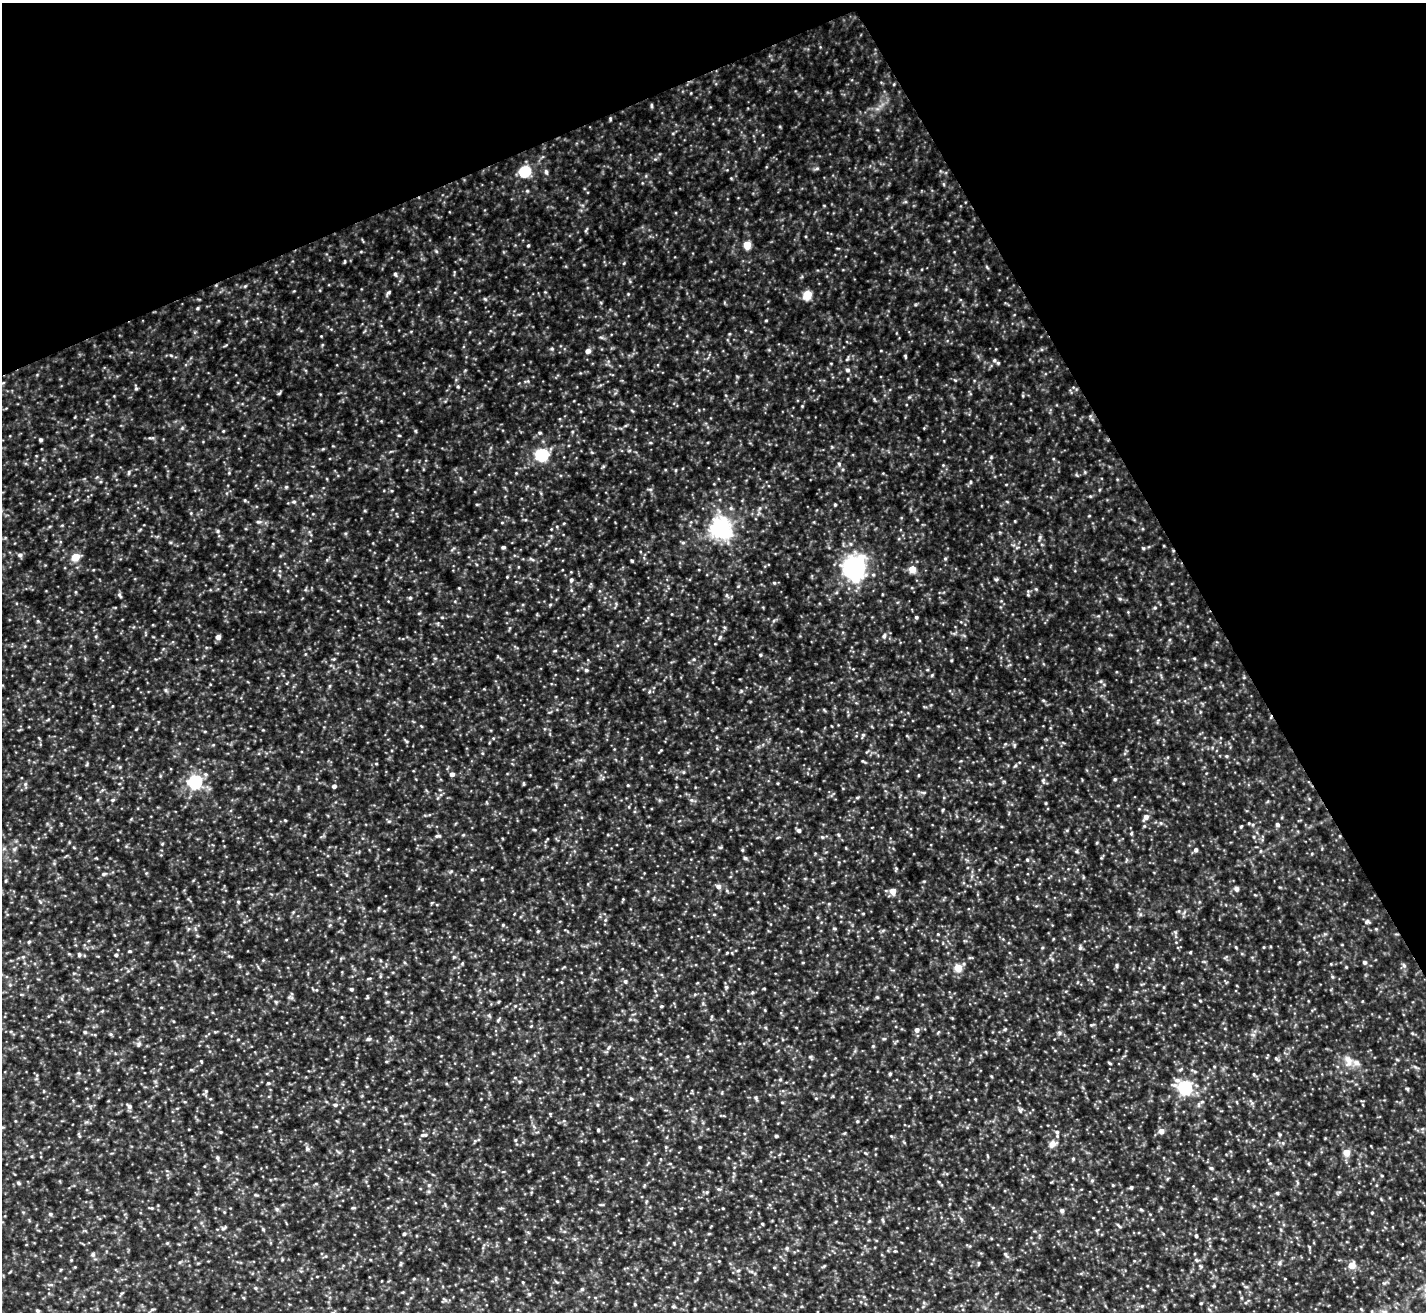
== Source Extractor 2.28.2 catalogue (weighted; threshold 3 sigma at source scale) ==
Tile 3 of 4 x 4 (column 3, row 1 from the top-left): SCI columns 2847-4270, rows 4086-5395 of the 5696 x 5683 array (HDU 1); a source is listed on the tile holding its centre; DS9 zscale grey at full resolution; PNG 1428 x 1314 px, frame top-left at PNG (2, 3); no overlay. Shown black and unused: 24% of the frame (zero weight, under 3 of 5 exposures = <1% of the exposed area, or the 3 px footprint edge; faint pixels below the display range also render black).
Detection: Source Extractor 2.28.2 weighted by HDU 2 'WHT'; one run over the whole footprint, this tile lists its part. Background 0.232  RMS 0.028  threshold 0.126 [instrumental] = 3 sigma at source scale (4.5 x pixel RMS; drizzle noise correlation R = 1.50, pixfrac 1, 0.05/0.05 arcsec/px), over >= 5 px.
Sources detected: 350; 2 cosmic-ray / hot-pixel residue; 1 long thin detection or spike segment (spike, bleed or trail) — not listed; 2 inside a brighter listed object's ellipse — not listed separately; the other 345 listed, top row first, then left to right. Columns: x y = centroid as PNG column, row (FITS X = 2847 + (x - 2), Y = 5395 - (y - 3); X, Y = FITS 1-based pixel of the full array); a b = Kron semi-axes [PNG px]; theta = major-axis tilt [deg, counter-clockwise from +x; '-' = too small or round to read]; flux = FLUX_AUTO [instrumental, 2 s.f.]
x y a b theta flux
894 84 5 3 - 2.3
651 106 7 3 -89 3.5
610 119 5 4 - 3.3
817 169 8 4 9 4.4
525 171 6 5 - 250
546 172 6 5 - 5.9
943 184 6 3 -70 2.8
527 191 5 5 - 3.3
586 230 8 3 57 3.4
528 245 4 3 - 3.2
747 245 5 5 - 65
436 251 5 4 - 3.3
345 262 7 3 71 2.6
624 263 5 3 - 2.5
987 267 7 3 -54 3.3
395 274 6 4 -63 4.6
245 286 6 3 44 2.9
388 292 7 4 45 4.6
628 294 4 4 - 2.1
807 295 5 5 - 110
485 299 5 4 - 3.4
198 308 5 4 - 3.1
766 320 5 3 - 2.2
321 336 3 3 - 1.7
601 337 6 4 -19 4
552 349 5 4 - 3.4
588 351 5 5 - 14
881 351 4 3 - 1.9
905 356 5 4 - 3.1
847 359 8 4 54 4.3
994 360 5 4 - 4.5
847 370 5 5 - 6.4
136 388 6 4 -69 4.1
279 393 6 4 31 3.6
1023 396 5 3 - 2.7
874 399 6 4 -51 3.6
802 406 4 4 - 2.5
182 428 5 5 - 3.6
924 428 4 4 - 2.3
223 431 4 3 - 2.4
572 432 5 3 - 2.8
540 433 5 4 - 3.6
399 435 5 3 - 2.7
151 438 10 4 0 5.2
41 440 4 4 - 4.8
542 455 6 6 - 370
991 457 5 4 - 3
839 464 6 5 - 4.7
943 465 4 4 - 2.2
603 467 6 4 20 3
129 472 8 4 89 3.5
229 473 4 4 - 2.2
516 473 4 4 - 2.1
970 482 6 3 89 2.9
286 487 5 5 - 3.1
650 489 6 4 0 4.1
1090 496 5 4 - 2.7
245 500 5 4 - 3.1
294 502 6 5 - 5.4
477 504 5 3 - 2.7
835 505 4 4 - 2.8
760 508 6 4 88 4.5
1089 516 5 3 - 1.9
1015 521 3 3 - 2.2
258 522 7 4 -7 5
502 522 5 3 - 2.4
721 528 7 7 - 1700
551 529 3 3 - 1.8
218 531 5 5 - 3.9
1040 537 9 4 69 5.3
683 543 5 5 - 4.2
503 547 4 4 - 5.7
1143 548 5 4 - 3.1
20 555 6 5 - 7.6
75 557 5 5 - 76
945 558 5 4 - 3.6
532 559 9 4 -27 4.8
632 561 4 3 - 3.1
854 567 19 17 78 390
912 569 5 5 - 45
507 577 3 3 - 2.2
996 579 6 5 - 4.1
571 580 6 5 - 5.2
459 588 4 3 - 2.4
1036 589 4 4 - 2.9
76 592 5 3 - 2.4
120 595 8 5 -61 5.6
1028 595 6 5 - 3.5
727 596 8 4 -45 4.5
410 598 5 4 - 3.8
1120 599 5 5 - 4.1
550 605 5 3 - 2.8
419 613 5 3 - 2.4
442 617 4 4 - 2.7
916 617 4 4 - 4.7
38 621 4 4 - 2.9
884 636 7 5 72 6.7
218 637 5 4 - 15
720 637 8 4 55 4.7
1099 648 6 4 -2 3.6
555 651 5 3 - 2.5
760 655 5 4 - 3.3
1194 658 5 3 - 2.4
694 659 5 4 - 3.2
951 660 4 4 - 2.6
586 670 5 4 - 4.4
932 675 6 4 46 3.1
1101 681 5 3 - 2.9
165 690 6 5 - 4.3
1043 700 5 4 - 3.2
205 731 4 3 - 2.3
863 735 7 4 68 4.8
493 738 5 3 - 2.3
406 741 7 3 -44 3.6
213 745 5 3 - 2.3
1014 745 6 4 89 3.6
661 750 5 3 - 2.8
482 753 5 3 - 2.5
1226 756 6 4 -90 2.8
863 761 5 3 - 3.6
376 764 4 3 - 2.5
1015 766 6 4 57 3.9
683 772 5 4 - 3
452 774 5 4 - 11
919 775 4 3 - 2.3
1115 779 5 4 - 3.8
1043 780 8 5 68 5.7
195 782 6 6 - 500
25 784 6 5 - 4.9
524 784 5 3 - 2.8
628 785 4 3 - 2.6
334 786 5 4 - 8.5
924 792 7 4 -8 4.6
857 797 6 4 1 3.1
112 800 5 4 - 3.9
691 800 6 6 - 5.6
1046 803 5 3 - 2.4
1118 805 5 3 - 2.3
942 810 5 3 - 2.9
1146 817 8 6 52 14
285 820 4 4 - 2.4
389 821 6 3 18 3.4
1161 823 5 5 - 4.5
1249 823 4 3 - 2.4
1277 824 5 4 - 6.6
1241 826 4 3 - 2.7
534 830 6 3 -9 3.2
799 830 5 4 - 7.5
1067 830 6 4 18 2.9
1131 833 6 4 69 3.3
463 835 5 3 - 2.6
839 835 6 3 -70 3.2
438 836 9 4 2 5.5
778 837 5 3 - 2.6
822 837 5 4 - 3.8
1254 837 5 3 - 2.8
1097 842 5 3 - 2.4
162 844 5 4 - 2.5
721 847 6 3 71 3.3
742 850 4 4 - 3.2
1196 850 5 4 - 7.3
1077 851 6 5 - 4.2
1261 851 5 4 - 2.8
745 858 5 5 - 4.2
1101 858 5 4 - 2.7
1027 860 4 4 - 3.3
896 869 5 5 - 3.4
103 874 6 5 - 5
347 875 6 3 -70 3.1
482 879 4 4 - 2.6
6 881 5 3 - 2.7
924 881 5 3 - 2.8
718 886 6 6 - 10
1236 889 7 6 - 7.7
893 891 5 5 - 30
623 899 4 4 - 2.3
40 902 6 4 -88 3.5
238 902 5 4 - 3.3
863 913 4 3 - 2.2
714 914 5 3 - 2.6
605 920 5 4 - 3.7
1367 922 8 6 23 6.5
503 925 4 4 - 2.9
834 928 5 4 - 3.2
538 931 5 4 - 3.1
503 940 6 4 0 3.3
29 942 5 4 - 3.3
1236 947 4 4 - 2.5
1264 947 5 3 - 2.3
1042 948 5 3 - 2.5
1080 948 7 5 88 5.1
130 951 5 4 - 3
727 952 5 3 - 2.2
1190 952 4 4 - 2.4
79 954 6 5 - 4.2
116 955 5 4 - 5.8
23 957 5 5 - 4.5
454 957 5 5 - 3.5
1364 962 5 4 - 7
1117 965 8 4 -89 4.5
1404 965 7 5 -67 6.1
1346 967 3 3 - 2.3
958 968 5 5 - 72
1332 977 5 4 - 3.3
369 979 6 3 20 2.9
625 981 5 5 - 5.3
561 982 4 3 - 2
726 987 5 5 - 4.1
1164 987 5 3 - 2.8
351 989 4 4 - 4.7
764 989 4 3 - 2.1
316 990 5 3 - 3.1
695 994 6 4 18 3.1
291 997 9 3 -13 4.4
367 997 6 3 -82 2.7
877 997 5 3 - 2.6
1200 1000 5 3 - 2.3
276 1002 6 3 -70 3
515 1006 5 4 - 3.1
661 1006 5 3 - 3.2
342 1017 4 3 - 2.3
498 1020 7 3 55 3.6
1092 1025 8 3 18 3.5
796 1027 4 3 - 2.1
1005 1029 5 4 - 3.3
917 1030 5 5 - 12
85 1032 5 4 - 4
1059 1033 7 6 - 6.4
1412 1033 6 3 -19 2.9
111 1034 5 5 - 3.7
1253 1035 7 4 -1 5.3
238 1039 5 3 - 2.2
368 1039 7 5 16 4.9
884 1039 5 3 - 3.2
139 1044 8 5 61 5.5
873 1046 5 4 - 2.9
609 1047 7 4 60 5.2
811 1057 8 4 -81 3.8
1276 1058 6 4 -52 4.4
201 1061 4 3 - 2.4
1348 1061 17 10 -78 26
1110 1063 5 3 - 3.1
1214 1066 4 3 - 2.2
1415 1067 8 4 -37 4.7
191 1070 6 3 18 3.2
78 1073 6 3 17 2.8
890 1074 4 3 - 4.1
1254 1074 5 4 - 3
780 1079 5 4 - 3.2
268 1083 5 4 - 3.6
1185 1087 7 6 - 570
1407 1089 6 4 -44 3.2
722 1093 5 3 - 2.5
756 1098 6 4 72 4.1
631 1099 5 4 - 3.4
975 1099 4 3 - 2
1252 1103 5 5 - 5.2
335 1105 5 4 - 6
597 1105 5 3 - 3.1
129 1106 7 5 -48 7.7
1020 1110 8 5 52 4.8
550 1114 5 4 - 2.6
857 1121 5 4 - 3.2
598 1130 4 4 - 3.2
1161 1131 6 5 - 18
221 1132 5 4 - 3
1057 1132 6 6 - 7.9
1280 1134 4 4 - 2.9
424 1135 12 5 6 8.3
79 1136 8 3 -67 3.6
776 1136 4 3 - 3.6
891 1136 5 4 - 2.9
515 1140 4 4 - 3.2
904 1142 5 3 - 2.4
1053 1144 11 9 37 20
700 1147 4 4 - 3.3
307 1149 6 6 - 5.2
865 1153 6 4 -44 3.1
1346 1153 5 5 - 47
217 1158 6 5 - 5.3
1073 1159 5 4 - 3.4
670 1164 5 3 - 2
1211 1168 5 4 - 3.8
1382 1175 4 3 - 2.6
1092 1180 5 5 - 4.3
939 1182 5 4 - 3.1
19 1183 6 4 -29 4
429 1185 6 6 - 5
1113 1185 4 3 - 2.5
1131 1187 4 4 - 4.6
719 1189 6 5 - 4.2
707 1192 5 5 - 3.6
1277 1193 5 4 - 2.8
256 1195 7 3 -12 3.3
1215 1199 5 3 - 2.6
557 1201 4 3 - 2.1
152 1208 5 4 - 3.2
353 1208 5 3 - 3
723 1208 4 3 - 2
277 1209 6 5 - 4.5
1062 1210 5 4 - 6.9
1141 1210 6 4 -3 2.9
1372 1213 4 3 - 3.2
50 1214 5 4 - 4.3
961 1219 8 3 -45 4.2
883 1220 6 4 -70 3.5
762 1224 4 3 - 2.9
1119 1226 8 3 -41 3.7
223 1228 8 4 35 5.5
263 1229 5 4 - 3.3
1097 1230 6 3 17 2.8
404 1234 5 4 - 4.3
1196 1236 4 3 - 4.6
553 1239 5 3 - 2.2
167 1243 5 4 - 3
1309 1247 4 4 - 2.6
787 1248 6 5 - 4.6
895 1251 4 3 - 2.4
93 1255 6 6 - 6
1006 1255 12 4 -49 7.3
71 1260 4 3 - 2.4
1196 1260 6 5 - 4.1
719 1261 3 3 - 2.2
979 1263 5 3 - 2.7
1279 1263 6 5 - 5.3
401 1264 6 4 71 3.3
1352 1265 5 5 - 39
824 1266 6 3 45 2.9
1200 1266 7 4 -45 4.5
774 1267 5 3 - 2.5
738 1270 6 4 3 3.8
699 1273 5 3 - 2.1
414 1278 5 3 - 2.4
1214 1286 5 4 - 2.6
255 1288 5 4 - 3.3
582 1289 5 5 - 4.5
529 1294 5 5 - 3.8
1201 1303 4 3 - 2.7
635 1304 5 4 - 2.8
673 1306 5 4 - 3.5
1142 1306 4 4 - 3
152 1309 7 3 8 3.6
1361 1309 4 4 - 2.7
38 1311 4 4 - 4.2
1384 1312 7 4 0 6.1
Unlisted compact peaks at least as high as the median listed source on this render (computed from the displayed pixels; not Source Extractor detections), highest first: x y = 774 583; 1155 608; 458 387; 741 691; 832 447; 206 1091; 421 726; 1175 932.